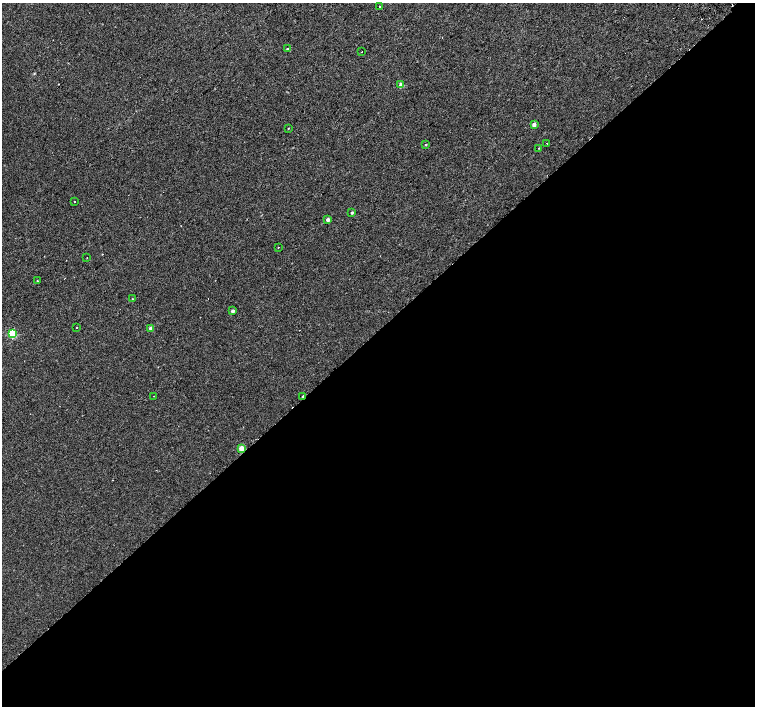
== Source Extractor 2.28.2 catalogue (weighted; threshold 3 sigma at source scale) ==
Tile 15 of 4 x 4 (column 3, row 4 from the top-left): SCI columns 3055-4560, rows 198-1605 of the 6117 x 6089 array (HDU 1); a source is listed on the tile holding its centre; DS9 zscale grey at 2 x 2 block average (1 PNG px = mean of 2 x 2 image px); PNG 757 x 708 px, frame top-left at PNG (2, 3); each listed source drawn as its Kron ellipse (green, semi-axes under 4 px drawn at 4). Shown black and unused: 53% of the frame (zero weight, under 2 of 3 exposures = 3% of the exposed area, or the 3 px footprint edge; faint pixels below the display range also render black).
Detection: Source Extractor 2.28.2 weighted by HDU 2 'WHT'; one run over the whole footprint, this tile lists its part. Background 0.00197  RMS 0.0023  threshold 0.0104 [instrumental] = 3 sigma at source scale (4.5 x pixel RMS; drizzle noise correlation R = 1.50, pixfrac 1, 0.0396/0.0396 arcsec/px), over >= 5 px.
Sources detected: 24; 1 cosmic-ray / hot-pixel residue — neither listed nor drawn; the other 23 listed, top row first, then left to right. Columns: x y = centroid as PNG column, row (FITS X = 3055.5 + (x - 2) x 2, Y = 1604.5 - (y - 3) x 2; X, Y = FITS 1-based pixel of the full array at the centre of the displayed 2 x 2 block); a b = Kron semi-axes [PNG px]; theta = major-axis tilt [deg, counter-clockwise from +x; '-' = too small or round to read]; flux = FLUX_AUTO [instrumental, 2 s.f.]
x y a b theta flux
379 7 2 2 - 0.77
287 49 2 2 - 2.6
362 52 2 2 - 0.27
401 85 3 2 - 6.2
534 125 2 2 - 2.8
288 128 2 2 - 0.3
547 143 2 2 - 1.2
426 145 2 2 - 0.43
539 148 2 2 - 0.76
75 202 2 2 - 1.2
352 213 2 2 - 0.71
328 220 2 2 - 2.4
278 247 2 2 - 0.21
87 258 2 2 - 0.2
37 281 2 2 - 0.55
133 299 2 2 - 0.41
232 311 2 2 - 1.9
76 327 2 2 - 0.21
151 328 3 2 - 2.7
12 334 3 3 - 34
154 396 2 2 - 0.63
303 396 2 2 - 1.5
241 448 3 2 - 5.6
Overlapping masked pixels (flux is a lower limit): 1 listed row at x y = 303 396
Diffuse or blended objects may show on this block-average render without a row.